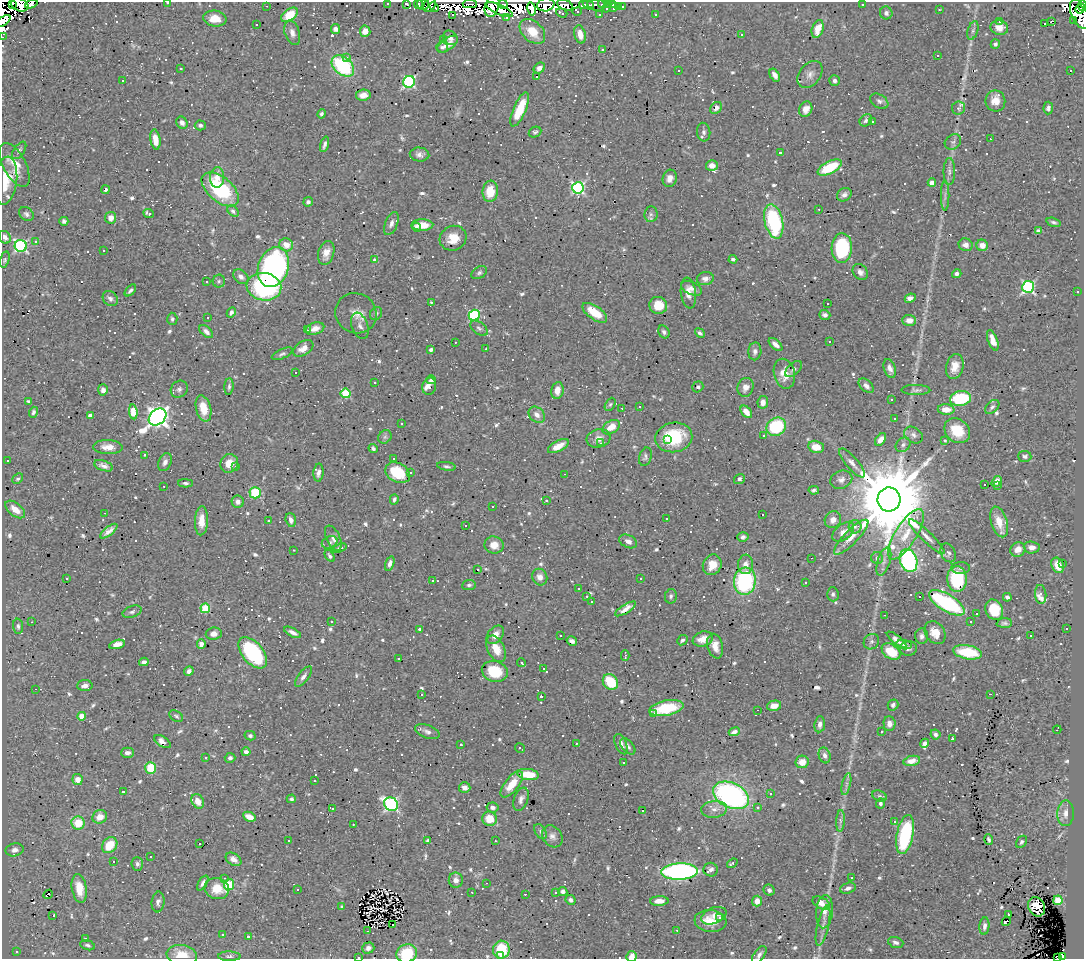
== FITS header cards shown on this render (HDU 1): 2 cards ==
NAXIS1  =                 1082
NAXIS2  =                  957

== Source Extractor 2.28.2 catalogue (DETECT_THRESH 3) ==
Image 1082 x 957 px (HDU 1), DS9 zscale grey, 1 PNG px = 1 image px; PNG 1086 x 961 px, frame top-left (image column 1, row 957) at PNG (2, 2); each listed source drawn as its Kron ellipse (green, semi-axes under 4 px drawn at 4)
Background 0.585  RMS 0.025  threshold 0.0741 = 3 sigma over >= 5 px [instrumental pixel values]
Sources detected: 953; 19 with non-positive FLUX_AUTO (blend fragments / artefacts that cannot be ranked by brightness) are neither listed nor drawn; of the other 934, the 500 brightest by FLUX_AUTO listed and drawn (434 fainter detections omitted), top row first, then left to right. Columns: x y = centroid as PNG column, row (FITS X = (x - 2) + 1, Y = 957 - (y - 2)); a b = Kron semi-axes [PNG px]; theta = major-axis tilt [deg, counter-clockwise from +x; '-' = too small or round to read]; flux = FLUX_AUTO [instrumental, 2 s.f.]
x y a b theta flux
12 3 3 2 - 55
167 3 3 2 - 5.6
387 3 3 3 - 14
406 3 4 3 - 27
31 4 6 4 21 20
418 4 5 3 - 26
470 4 7 2 -1 19
503 4 5 4 - 170
602 4 4 2 - 7.5
608 4 3 3 - 9.2
613 4 3 3 - 14
862 4 3 3 - 5.5
20 5 9 6 -22 530
423 5 6 5 - 9.6
430 5 8 5 57 68
546 5 9 6 12 490
565 5 8 5 -22 78
584 5 4 4 - 35
588 5 6 3 -36 14
596 5 9 5 -11 20
267 6 3 2 - 4.5
492 6 11 7 72 190
1082 6 5 3 - 170
434 7 5 3 - 19
619 7 3 3 - 3.5
622 7 3 3 - 7
606 8 4 2 - 4.1
614 8 4 3 - 10
532 9 7 4 -80 160
499 10 14 5 -24 110
939 10 3 3 - 4.1
1079 10 4 3 - 100
577 11 5 2 - 4.7
562 13 6 3 -20 7.3
886 13 6 6 - 5.9
600 14 3 3 - 5.1
655 14 3 3 - 5.9
1079 14 15 8 -67 470
290 15 9 5 38 41
452 15 3 2 - 4.3
507 18 3 3 - 18
215 19 11 8 -7 22
1074 20 3 2 - 8.5
3 21 8 4 35 120
1000 21 3 3 - 83
1051 22 4 3 - 250
256 24 3 3 - 16
1044 24 3 3 - 48
999 28 9 7 -11 14
336 29 5 4 - 6.5
818 29 9 5 71 25
365 31 6 5 - 15
532 31 15 10 -43 31
973 31 10 5 71 4.7
292 33 12 7 -71 9.9
580 34 9 5 -76 17
741 35 3 3 - 5.1
2 37 2 2 - 4.7
450 38 8 6 -44 6.4
444 40 3 3 - 32
447 44 12 6 34 12
995 44 5 4 - 4
442 47 6 5 - 3.9
603 49 3 3 - 7.5
937 55 3 3 - 70
347 58 3 3 - 9
343 66 13 8 -40 150
180 68 3 3 - 12
539 68 6 5 - 7.4
1070 70 3 3 - 14
678 71 3 3 - 11
810 74 15 10 52 11
775 75 7 4 -59 8.4
536 76 3 2 - 820
123 81 3 2 - 9
835 81 5 5 - 5.1
409 82 6 5 - 220
363 95 7 5 8 11
879 101 10 6 -33 5.9
995 101 10 10 - 19
716 108 7 5 50 8.5
958 108 6 6 - 3.8
1048 108 6 5 - 5.1
520 109 18 6 66 47
806 109 8 6 65 12
322 114 5 4 - 3.4
866 120 7 5 43 5.3
872 122 3 3 - 33
182 123 6 5 - 6.5
200 125 5 5 - 4.2
535 132 6 5 - 3.5
704 132 9 6 -85 5.4
990 139 3 2 - 11
155 140 10 5 -81 20
953 142 9 7 35 4.7
324 144 8 3 73 4.9
19 150 10 5 55 4.7
780 153 3 3 - 4
420 155 10 7 -4 7.5
15 165 24 11 -62 31
712 166 6 5 - 11
830 168 13 6 27 70
949 172 13 6 90 6.4
217 177 10 7 89 15
670 178 9 7 76 9.4
6 181 24 11 83 36
932 183 4 4 - 23
578 188 6 5 - 270
220 189 22 12 -40 150
105 190 4 3 - 7.2
490 191 10 8 83 36
844 195 8 6 37 7.1
945 196 15 2 90 5.1
308 202 5 4 - 4.6
819 209 3 2 - 4.4
233 211 6 4 -43 4.4
149 213 5 3 - 5.3
26 214 8 6 -41 5
651 214 8 6 83 5.1
111 218 6 5 - 13
64 221 4 4 - 5.1
774 221 17 9 -76 160
1053 222 7 4 -16 3.7
391 224 12 6 68 8.1
422 225 11 5 1 19
417 227 4 3 - 4.6
1038 231 4 4 - 3.9
5 237 7 5 -53 8.3
453 238 13 12 - 26
36 241 3 3 - 6.3
286 245 7 6 - 9.1
966 245 7 6 - 9.8
982 245 6 5 - 16
21 246 6 6 - 250
842 248 15 10 87 120
104 250 3 3 - 4.3
326 253 12 8 74 15
5 259 8 4 76 3.5
733 259 4 3 - 3.6
374 260 3 3 - 16
273 267 20 15 69 420
860 272 9 7 -51 7.3
479 273 8 5 32 4
957 274 5 4 - 5.7
241 277 9 6 -44 6.5
705 279 8 6 12 8.2
219 281 6 6 - 4.3
207 282 3 3 - 3.9
264 287 17 13 -9 220
1028 287 6 6 - 270
691 288 11 6 -25 8.6
130 290 7 3 46 4.3
1078 292 3 2 - 25
688 293 15 7 -82 12
910 298 6 4 25 9.8
110 299 8 7 - 6.1
431 302 3 3 - 27
827 304 3 2 - 3.6
658 305 9 8 - 24
231 312 5 4 - 5.1
356 313 21 20 - 11
595 313 14 6 -35 40
376 314 7 6 - 4.2
474 315 5 5 - 150
825 315 5 4 - 5.4
208 318 3 3 - 42
172 319 6 5 - 3.9
909 320 7 5 -1 15
360 326 14 8 -70 8.8
479 328 10 6 -37 5.2
315 329 9 6 18 13
307 330 3 2 - 4.5
206 332 8 5 -43 6.8
664 332 7 5 -58 4.5
700 333 5 4 - 3.9
993 340 11 5 -70 19
455 342 3 3 - 4.5
830 342 3 3 - 45
775 344 8 4 -42 10
303 348 11 7 33 15
486 349 3 3 - 8
431 350 4 3 - 5.7
755 351 9 6 85 6.2
282 354 11 5 24 4.2
955 366 13 8 76 19
890 368 10 5 -72 8.5
793 369 10 5 43 5.6
296 373 3 3 - 15
784 374 15 10 -76 25
431 380 4 4 - 6.9
375 383 3 3 - 3.6
429 386 9 7 76 18
866 386 9 5 -42 6.9
229 387 8 4 85 4
698 387 6 5 - 4
745 387 9 8 - 12
179 389 9 8 - 5.9
103 390 5 5 - 7.3
557 390 8 6 80 16
916 390 14 5 0 5.3
346 393 5 5 - 100
960 399 10 7 11 120
891 400 3 3 - 5.2
28 402 4 3 - 3.5
763 402 6 5 - 12
610 404 7 4 62 3.6
640 406 3 3 - 9.8
992 407 8 5 43 4.8
203 408 13 7 -76 33
622 408 3 2 - 15
946 409 8 5 -3 21
33 412 5 4 - 3.9
133 412 7 4 -83 34
746 412 7 4 -49 15
537 415 9 7 -44 10
90 416 4 4 - 9.4
158 417 10 7 42 1200
894 419 3 3 - 6.2
401 423 3 3 - 3.7
611 427 9 6 32 21
776 427 10 8 31 100
957 431 14 11 -42 43
913 435 10 7 -35 7.2
763 436 3 3 - 5.5
385 437 7 6 - 4.3
674 437 18 14 9 90
599 438 12 9 16 13
667 439 3 2 - 5.1
881 439 7 4 55 11
945 440 3 3 - 15
601 443 3 3 - 6.5
903 445 8 6 43 5.1
558 446 11 5 28 16
108 447 15 7 -2 16
816 447 8 6 -12 22
373 448 5 4 - 4.2
145 455 3 3 - 8
1025 456 6 5 - 3.9
645 457 9 6 74 4.6
394 458 3 3 - 33
8 460 3 3 - 33
165 462 9 6 67 7
229 463 9 8 - 20
852 463 18 6 -50 10
103 466 10 5 -18 6.7
446 466 9 4 -9 3.8
235 467 3 3 - 4.7
318 473 9 5 86 6.4
398 473 13 9 -28 53
410 473 3 3 - 46
564 474 3 2 - 26
18 479 6 4 42 3.6
739 479 5 5 - 5.1
841 480 11 8 21 9.1
996 482 6 4 56 9.3
185 483 7 4 -2 3.7
985 485 3 3 - 1200
998 485 3 3 - 5.4
164 486 3 2 - 4.1
814 490 5 3 - 4.1
255 493 6 5 - 66
394 499 5 4 - 3.9
889 499 12 11 - 29000
546 500 3 3 - 150
238 502 6 6 - 8
493 507 3 3 - 11
15 509 11 6 -39 18
105 513 3 2 - 5.6
762 515 3 3 - 6.3
666 518 3 3 - 170
291 520 7 5 -73 7.4
833 520 9 8 - 12
201 521 14 6 87 20
268 521 3 3 - 4
999 522 16 8 -73 24
465 525 3 3 - 8.9
855 527 7 6 - 5.4
109 531 10 4 39 8.9
843 532 12 7 37 13
906 534 29 10 58 39
743 537 6 5 - 4.7
851 537 23 7 46 20
927 537 24 5 -44 13
333 538 13 7 -65 8.5
628 541 9 6 -28 7.9
330 542 8 6 23 4.6
494 545 9 8 - 17
1032 547 8 6 -4 10
340 548 7 4 19 6
1018 549 8 7 - 15
293 550 3 2 - 7.4
948 553 10 7 -64 5.7
330 556 6 4 -55 3.6
811 558 3 2 - 4.9
877 558 6 6 - 5.3
908 560 12 8 -72 260
884 561 15 6 73 9.2
390 563 7 4 73 7.2
1062 563 3 3 - 51
746 564 9 7 85 13
712 565 10 9 - 24
1058 565 8 6 -66 22
961 568 9 6 3 4.9
478 569 3 3 - 8.7
540 577 8 7 - 9.9
66 578 3 3 - 3.8
641 578 3 3 - 7.2
957 579 13 9 -87 86
432 581 3 3 - 100
745 581 14 11 84 190
805 582 3 3 - 3.6
469 585 7 5 8 4
578 589 3 3 - 27
833 594 7 6 - 4
1041 594 9 5 -84 22
587 596 3 2 - 4.9
671 596 7 5 80 4
920 596 3 3 - 8.7
1007 597 4 4 - 5.1
592 602 3 3 - 22
947 603 20 8 -31 200
205 608 5 4 - 71
626 609 12 4 32 10
994 610 10 8 -64 49
132 612 10 5 18 4.6
976 614 3 3 - 45
885 615 3 2 - 18
331 621 3 3 - 6.3
971 621 3 3 - 250
32 622 3 2 - 6.4
1004 623 8 4 4 4.6
18 626 7 5 -88 4.1
419 629 3 3 - 57
1066 629 3 3 - 28
293 632 9 4 -28 7.4
935 633 12 9 -53 22
214 634 8 6 7 12
495 635 10 7 50 13
560 635 3 3 - 3.7
1031 635 3 3 - 18
922 636 8 6 -88 6.1
703 639 10 7 19 20
682 640 6 4 43 3.9
896 640 12 4 -38 8.6
572 641 5 4 - 5.6
871 642 8 7 - 4.8
117 644 8 4 14 14
201 644 5 4 - 7.8
904 645 8 4 -5 4.9
715 646 12 7 -76 16
908 648 9 7 7 5.1
496 649 14 8 -63 27
891 652 10 7 -35 42
968 652 14 7 -10 63
253 653 18 10 -51 180
625 656 5 2 - 3.5
398 659 3 2 - 9
144 662 4 4 - 6.3
521 663 4 3 - 6.5
543 669 3 3 - 4.4
189 671 5 4 - 5.8
495 671 13 10 -15 58
303 677 12 5 53 7.3
610 682 8 7 - 64
85 686 7 5 1 8.4
35 689 3 2 - 88
421 694 3 3 - 310
990 694 3 2 - 93
541 696 3 3 - 5.6
893 705 5 5 - 5
774 706 7 5 13 14
666 708 17 7 12 74
758 710 3 2 - 14
654 714 3 3 - 310
82 716 4 4 - 24
176 716 7 5 -31 3.9
820 724 8 5 84 7.6
889 724 7 6 - 9
1057 730 4 3 - 26
881 731 3 3 - 55
427 732 13 6 -20 7.1
734 732 6 3 22 6
935 734 5 5 - 5.1
250 736 5 4 - 3.8
952 739 3 3 - 16
162 742 9 5 -32 9.4
576 743 3 3 - 5.8
925 743 5 4 - 7.6
621 744 11 5 -67 10
461 745 3 3 - 25
628 746 9 5 -49 5.2
520 748 5 3 - 3.9
246 752 4 4 - 5.8
127 753 6 5 - 6.8
825 755 8 5 -72 6.5
206 757 3 3 - 5.8
230 758 5 5 - 5.1
912 761 8 5 11 16
802 762 6 6 - 16
623 763 3 2 - 4
151 768 6 5 - 51
528 775 11 5 -7 45
78 779 5 5 - 15
314 781 3 2 - 7.2
512 784 16 7 52 29
846 784 11 4 77 5.5
465 788 6 5 - 7.6
123 792 3 3 - 82
770 793 3 3 - 23
731 795 19 12 -25 410
879 796 7 5 -25 4
291 799 4 4 - 3.7
521 799 12 7 69 7.8
198 801 8 6 -61 18
880 803 5 4 - 4.5
391 804 7 6 - 320
492 807 6 5 - 6
758 807 3 3 - 18
332 809 3 3 - 52
714 809 13 8 6 13
643 811 3 3 - 400
1066 813 13 8 88 12
100 817 7 6 - 16
249 817 6 4 -24 18
489 819 7 7 - 28
840 821 11 4 86 5.3
894 822 3 3 - 84
78 823 7 6 - 36
353 824 3 2 - 3.9
541 832 8 5 -57 4
905 834 20 8 79 170
552 836 12 9 -53 9.2
989 839 5 3 - 3.6
288 841 3 3 - 25
428 841 4 3 - 4
495 841 3 2 - 6.2
1021 842 6 5 - 3.8
200 844 3 3 - 39
110 845 9 7 49 38
15 850 9 6 12 8.4
150 856 3 3 - 20
234 859 8 5 -33 11
114 862 3 3 - 2000
732 863 6 3 37 4.5
137 864 7 6 - 5.1
711 870 7 7 - 5.8
680 871 18 8 1 500
225 878 3 2 - 5.6
852 878 3 2 - 13
456 880 7 7 - 7.7
203 883 8 4 57 5.4
486 883 3 2 - 4.4
229 885 5 5 - 110
79 888 14 7 -81 32
848 888 8 5 18 6.9
217 889 12 10 -18 28
298 889 3 3 - 6
769 890 6 5 - 5.6
563 891 4 4 - 5.4
472 892 3 2 - 6.2
555 892 3 3 - 33
48 894 5 3 - 26
525 894 3 3 - 61
571 900 5 4 - 4.8
1058 900 5 4 - 66
659 901 9 5 1 14
757 901 5 5 - 15
158 902 10 6 84 6.3
821 903 9 5 -30 15
342 907 4 4 - 3.5
1037 907 10 8 -65 21
824 912 16 8 85 13
1008 914 3 3 - 30
53 915 3 2 - 19
714 916 13 8 22 9.9
720 917 4 3 - 7.2
710 921 16 11 -7 28
1006 921 5 3 - 7.3
392 925 3 3 - 21
823 926 20 5 76 12
984 926 9 5 84 6.4
677 930 3 3 - 13
367 931 3 2 - 3.4
223 935 3 3 - 10
248 937 3 3 - 4.3
85 938 3 3 - 4.9
896 942 8 5 -19 6.1
88 945 8 4 -18 4.2
368 948 6 5 - 6.8
501 950 9 8 - 63
17 951 3 3 - 5.6
407 953 10 9 - 65
182 955 15 10 -9 32
501 955 3 3 - 5.8
759 955 10 5 55 6.1
229 956 11 4 -1 4.6
358 957 3 2 - 23
632 957 5 5 - 14
1063 957 4 3 - 19
1058 958 3 2 - 6.6
At the frame edge (FLAGS 8, measured only in part): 18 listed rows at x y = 12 3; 167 3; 387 3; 406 3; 31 4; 20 5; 1082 6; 3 21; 2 37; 6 181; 5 237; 407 953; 182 955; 759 955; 358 957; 632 957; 1063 957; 1058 958
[434 fainter detections neither listed nor drawn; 19 non-positive-flux detections neither listed nor drawn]